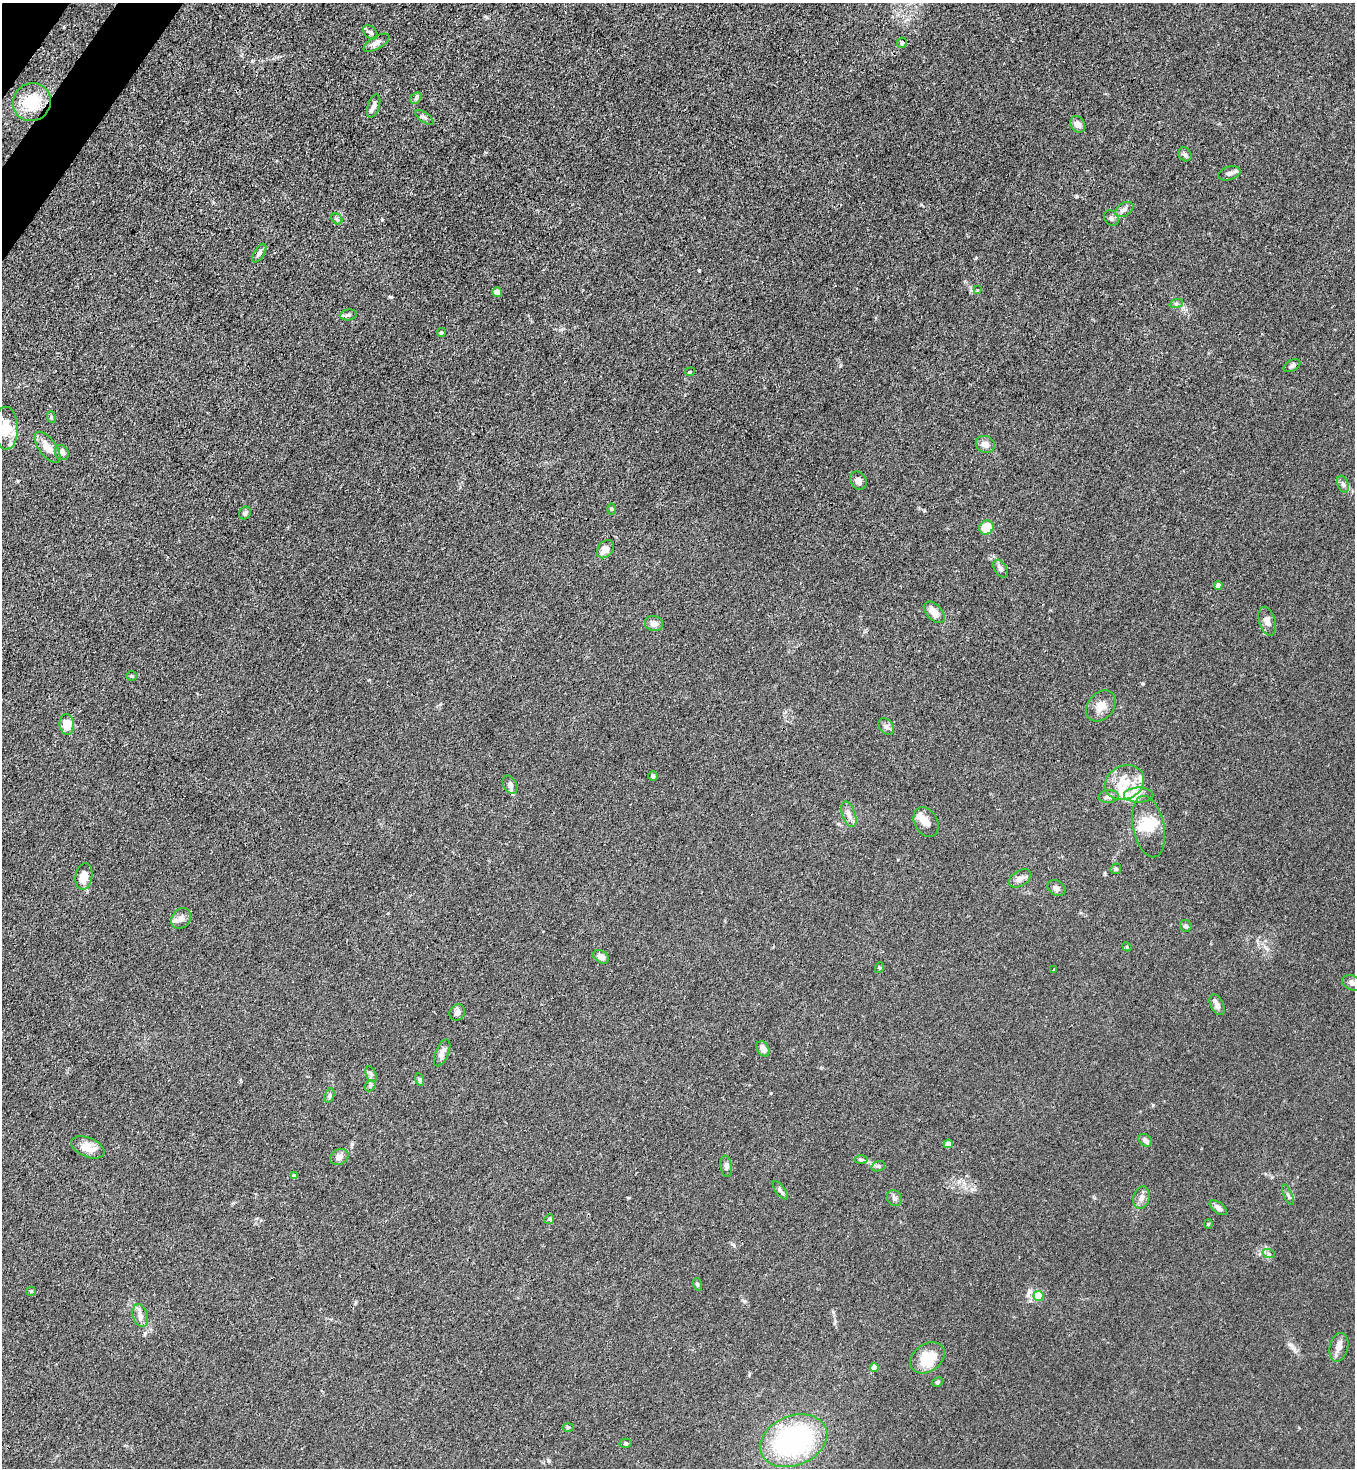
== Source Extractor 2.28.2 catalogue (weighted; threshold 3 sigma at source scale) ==
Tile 11 of 4 x 4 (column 3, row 3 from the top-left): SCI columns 2934-4286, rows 1526-2991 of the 6007 x 5985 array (HDU 1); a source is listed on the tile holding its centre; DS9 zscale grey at full resolution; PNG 1357 x 1470 px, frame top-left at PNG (2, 3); each listed source drawn as its Kron ellipse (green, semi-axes under 4 px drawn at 4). Shown black and unused: <1% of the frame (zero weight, under 3 of 4 exposures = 7% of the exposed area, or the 3 px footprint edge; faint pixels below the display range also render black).
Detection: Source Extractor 2.28.2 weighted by HDU 2 'WHT'; one run over the whole footprint, this tile lists its part. Background 0.0208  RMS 0.0028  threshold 0.0127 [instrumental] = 3 sigma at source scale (4.5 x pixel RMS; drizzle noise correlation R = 1.50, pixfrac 1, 0.05/0.05 arcsec/px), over >= 5 px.
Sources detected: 103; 2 inside a brighter object's white glare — neither listed nor drawn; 6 inside a brighter listed object's ellipse — not listed separately; the other 95 listed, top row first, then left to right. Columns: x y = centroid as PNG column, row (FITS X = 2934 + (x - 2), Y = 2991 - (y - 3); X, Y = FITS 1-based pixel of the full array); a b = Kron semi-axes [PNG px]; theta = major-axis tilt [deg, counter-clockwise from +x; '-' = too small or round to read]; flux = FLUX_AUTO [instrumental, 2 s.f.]
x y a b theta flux
370 32 9 5 -45 0.7
376 43 14 6 31 1.4
902 43 5 4 - 0.81
416 98 6 5 - 0.48
32 102 19 18 - 9.9
373 106 12 6 71 1.1
425 117 11 4 -33 0.69
1078 124 9 6 -58 1.7
1185 154 7 6 - 0.77
1229 173 11 6 16 1
1124 210 10 6 33 1
1111 218 8 6 -56 0.82
337 219 6 5 - 0.51
259 253 10 5 58 0.89
977 290 4 2 - 0.26
497 292 5 4 - 1.5
1176 304 7 4 18 0.5
348 315 8 5 9 0.66
441 333 4 4 - 0.49
1292 366 9 5 28 0.68
690 372 5 3 - 0.31
51 417 6 3 -73 0.35
6 428 21 12 -89 5.7
985 444 10 8 -20 1.9
48 447 18 8 -54 3.2
62 453 8 6 -59 1.4
858 481 9 7 -55 1.4
1343 484 9 5 -69 0.79
612 509 5 3 - 0.3
245 513 7 5 52 0.86
986 527 7 6 - 4.8
605 549 10 7 52 2
1001 569 10 6 -58 0.85
1218 585 4 4 - 1.4
934 612 13 7 -46 2.5
1267 621 15 8 -73 1.6
654 624 9 7 -12 1.6
132 676 5 4 - 0.4
1101 706 17 13 49 3
67 724 10 7 -82 4.4
886 727 9 6 -51 0.93
653 776 4 4 - 0.67
1125 783 20 16 27 7.4
510 785 10 6 -61 1.3
1139 795 14 7 -1 1.8
1109 797 10 6 5 1.1
849 814 13 6 -71 1.5
926 822 16 11 -60 2.1
1148 827 31 15 -78 6.2
1116 869 5 5 - 0.38
84 876 13 8 81 3.3
1020 878 12 7 31 1.4
1057 888 10 7 -34 1
181 918 11 9 50 1.5
1186 926 6 5 - 0.6
1127 947 5 3 - 0.27
601 957 8 6 -31 1.4
879 968 5 3 - 0.28
1053 970 3 2 - 0.26
1352 983 10 7 -23 1.2
1217 1005 11 6 -64 1.2
457 1012 8 7 - 1
763 1049 8 6 -61 2
442 1053 14 6 67 1.6
371 1074 8 5 -66 0.65
419 1079 6 4 -71 0.42
370 1086 6 4 47 0.51
329 1095 7 4 71 0.6
1145 1140 7 5 -41 1
948 1144 4 4 - 2.3
88 1147 18 9 -23 3.3
339 1157 9 7 27 1.3
861 1160 7 4 0 0.52
726 1166 11 6 -82 0.84
878 1166 7 5 19 0.49
294 1176 4 4 - 1.3
780 1190 11 4 -52 0.74
1288 1195 11 4 -66 0.62
894 1198 8 7 - 0.9
1141 1198 11 8 74 1.5
1218 1208 10 5 -36 1.2
549 1219 5 4 - 0.37
1208 1224 4 4 - 0.29
1269 1254 6 4 -19 0.48
697 1284 6 3 -72 0.32
31 1291 5 4 - 0.34
1039 1296 5 5 - 12
140 1316 11 7 -73 1.6
1339 1347 14 9 76 1.8
927 1358 19 13 35 7.2
874 1368 4 4 - 2.5
938 1382 6 4 27 0.39
568 1427 6 4 2 0.37
794 1441 35 25 22 46
625 1443 6 4 -2 0.4
Isophote crosses this tile's border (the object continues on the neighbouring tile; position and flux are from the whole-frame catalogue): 1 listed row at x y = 1352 983
Unlisted compact peaks at least as high as the median listed source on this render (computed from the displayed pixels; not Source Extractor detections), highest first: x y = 382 220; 1077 196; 252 61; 1291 1345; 548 1460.